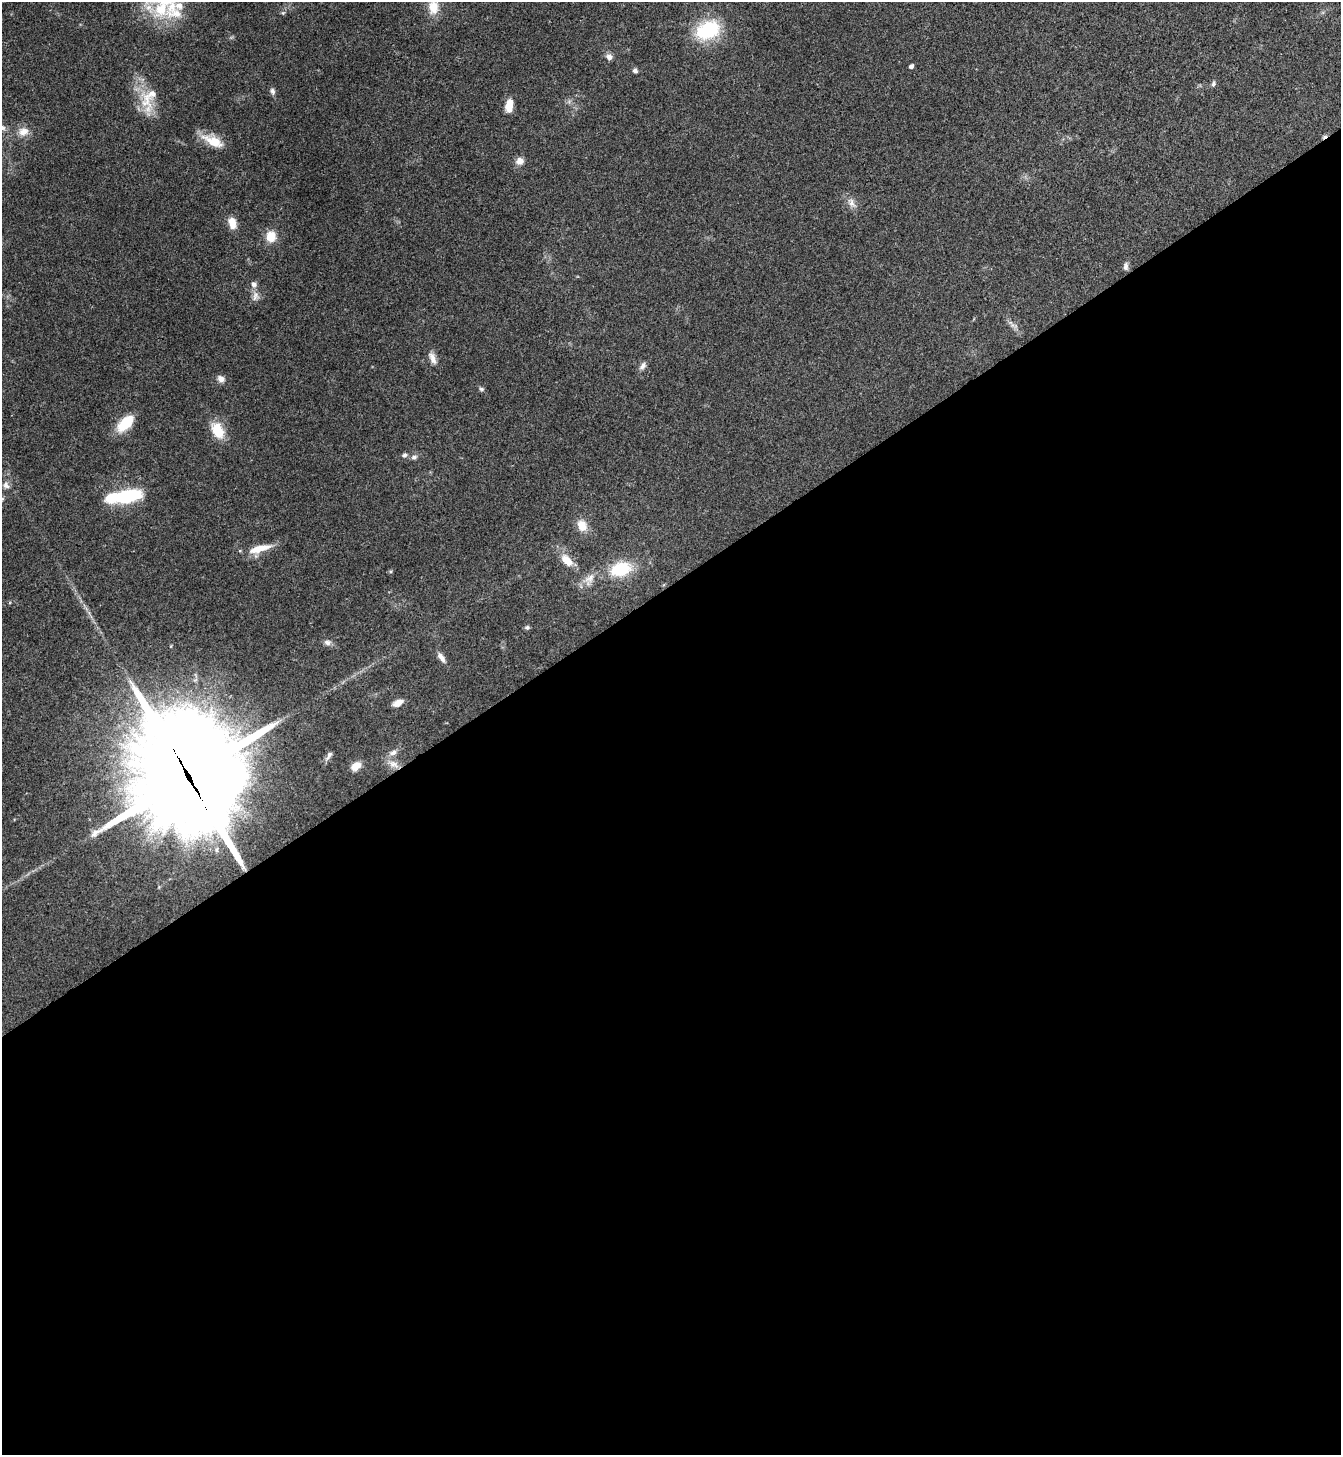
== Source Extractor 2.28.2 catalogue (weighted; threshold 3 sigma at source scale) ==
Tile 15 of 4 x 4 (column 3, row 4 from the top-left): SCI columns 2838-4176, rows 6-1458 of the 5812 x 5818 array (HDU 1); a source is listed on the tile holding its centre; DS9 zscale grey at full resolution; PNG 1343 x 1457 px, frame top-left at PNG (2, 2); no overlay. Shown black and unused: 60% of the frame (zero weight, under 3 of 4 exposures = <1% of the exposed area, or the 3 px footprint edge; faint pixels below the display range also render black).
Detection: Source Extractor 2.28.2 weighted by HDU 2 'WHT'; one run over the whole footprint, this tile lists its part. Background 0.0593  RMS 0.0051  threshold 0.0228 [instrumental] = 3 sigma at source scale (4.5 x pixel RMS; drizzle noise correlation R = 1.50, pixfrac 1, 0.05/0.05 arcsec/px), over >= 5 px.
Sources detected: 49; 1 inside a brighter object's white glare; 1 cosmic-ray / hot-pixel residue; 1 long thin detection or spike segment (spike, bleed or trail) — not listed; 2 inside a brighter listed object's ellipse — not listed separately; the other 44 listed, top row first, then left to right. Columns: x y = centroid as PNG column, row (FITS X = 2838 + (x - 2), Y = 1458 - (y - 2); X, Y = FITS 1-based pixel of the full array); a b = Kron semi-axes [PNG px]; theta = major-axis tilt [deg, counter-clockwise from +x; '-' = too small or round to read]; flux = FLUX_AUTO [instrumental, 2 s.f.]
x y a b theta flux
433 7 20 13 -86 8.1
161 9 45 24 -15 28
283 13 5 5 - 0.66
708 30 28 20 24 30
609 57 8 7 - 2.1
911 66 4 4 - 1.8
635 70 6 5 - 1.4
1213 84 7 5 71 1.1
272 91 9 6 -71 1.5
149 99 39 20 72 15
509 106 14 7 83 6.8
23 131 15 12 13 4.8
213 141 28 11 -25 10
520 161 10 9 - 3.3
851 203 16 8 -57 3.5
232 223 15 9 -75 5.2
271 236 9 8 - 11
1126 266 11 6 89 1.7
255 296 14 9 80 2.9
1012 325 7 4 -73 1.2
432 358 17 7 -67 3.3
643 366 11 7 51 2
221 379 10 8 -28 2.6
481 389 7 5 -3 0.97
125 423 21 10 45 15
218 431 18 11 -65 13
404 455 7 6 - 1.2
414 457 8 6 26 1.5
6 485 9 8 - 2.2
129 496 23 10 12 39
582 525 14 11 -64 6.2
259 548 28 8 15 9.7
567 560 16 9 -45 7.2
621 569 23 15 14 21
589 579 21 11 62 5.1
527 627 7 5 -8 1
327 642 9 7 -8 1.9
441 657 15 6 -56 2.7
398 703 13 7 26 3.2
393 752 10 7 27 2.4
329 755 13 5 58 2.1
393 764 17 9 -27 4.6
356 766 11 7 33 5.9
188 776 45 43 55 7200
Overlapping masked pixels (flux is a lower limit): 1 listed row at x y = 188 776
Isophote crosses this tile's border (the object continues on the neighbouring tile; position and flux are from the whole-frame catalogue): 1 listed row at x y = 433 7